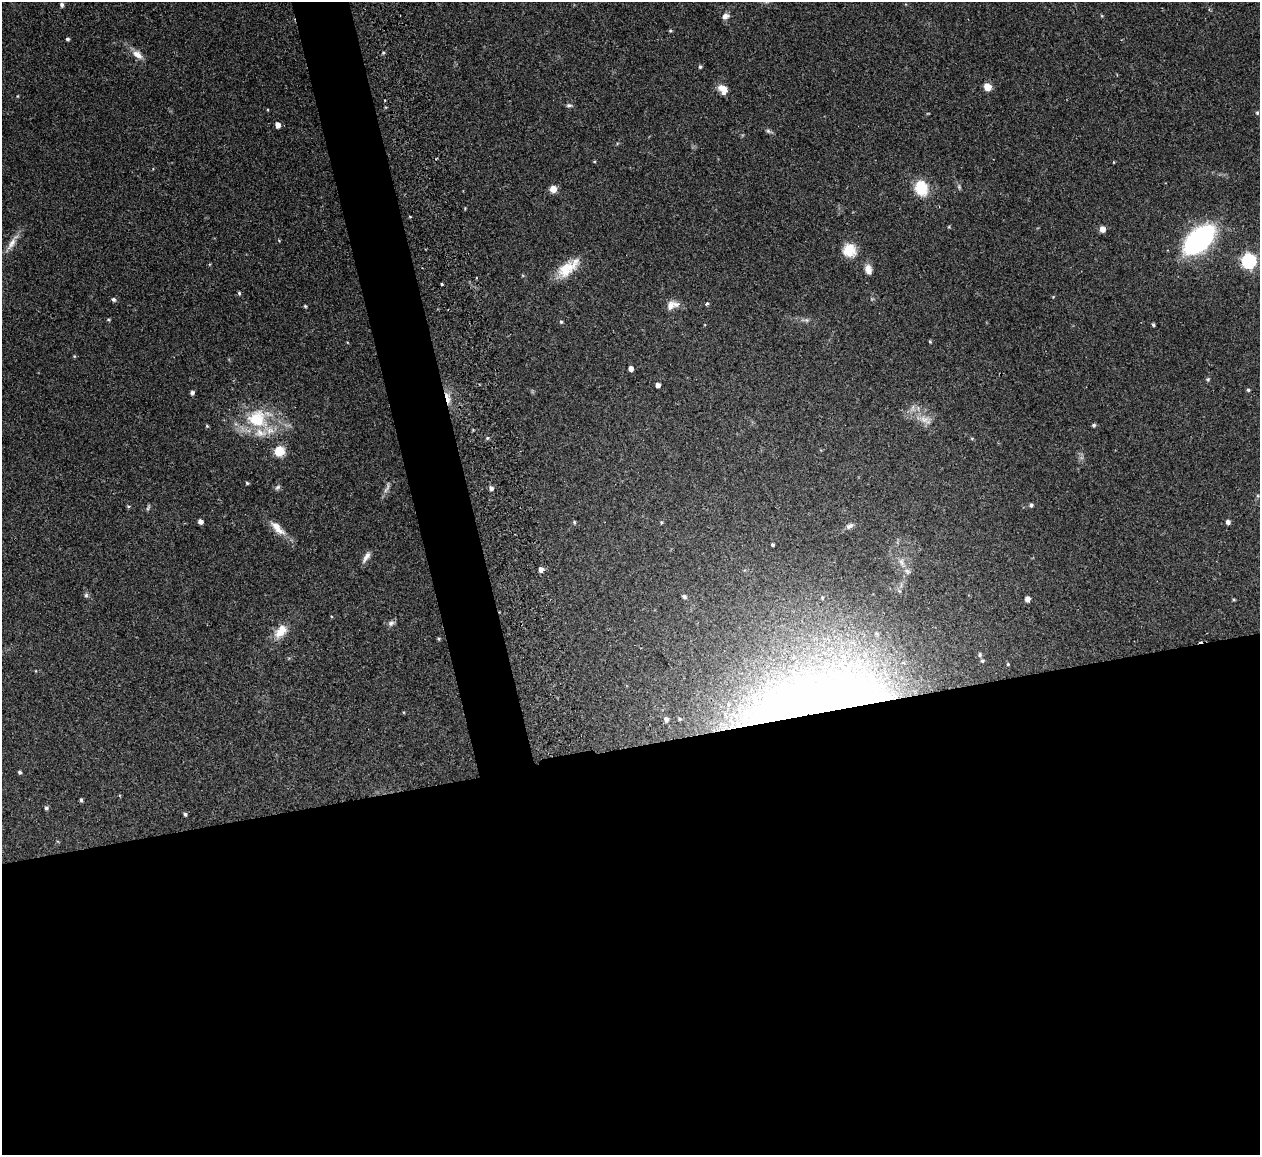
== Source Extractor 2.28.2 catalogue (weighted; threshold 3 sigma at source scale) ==
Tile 15 of 4 x 4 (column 3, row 4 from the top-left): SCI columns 2515-3772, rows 146-1298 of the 5086 x 5028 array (HDU 1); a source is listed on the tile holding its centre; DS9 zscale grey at full resolution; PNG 1262 x 1157 px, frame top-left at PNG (2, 2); no overlay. Shown black and unused: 38% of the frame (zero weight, under 2 of 3 exposures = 3% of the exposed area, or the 3 px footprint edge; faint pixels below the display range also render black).
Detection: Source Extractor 2.28.2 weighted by HDU 2 'WHT'; one run over the whole footprint, this tile lists its part. Background 0.0754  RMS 0.0089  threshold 0.0402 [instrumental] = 3 sigma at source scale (4.5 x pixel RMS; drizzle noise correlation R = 1.50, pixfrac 1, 0.05/0.05 arcsec/px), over >= 5 px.
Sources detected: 83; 3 too faint to see at this stretch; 1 cosmic-ray / hot-pixel residue — not listed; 3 inside a brighter listed object's ellipse — not listed separately; the other 76 listed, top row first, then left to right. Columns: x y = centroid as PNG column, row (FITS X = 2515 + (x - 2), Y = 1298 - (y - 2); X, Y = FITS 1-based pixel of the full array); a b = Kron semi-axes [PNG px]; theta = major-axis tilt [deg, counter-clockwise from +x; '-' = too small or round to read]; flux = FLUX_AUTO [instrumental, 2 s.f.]
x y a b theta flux
62 5 6 5 - 1.8
725 16 9 7 25 3.9
670 31 5 3 - 0.91
67 39 4 3 - 1.3
383 53 5 3 - 1
137 55 14 8 -37 7.1
700 67 5 4 - 1.3
987 87 5 5 - 14
723 89 12 8 -47 8.4
385 100 3 2 - 0.79
569 105 7 4 -7 1.7
1257 113 4 4 - 1.1
278 125 5 5 - 4.8
921 188 14 11 -75 28
553 189 5 5 - 12
1102 229 6 5 - 5.6
1199 240 22 12 43 210
12 243 21 7 57 7.2
849 250 16 15 - 15
1249 261 6 6 - 170
565 270 26 17 58 20
868 270 10 7 -77 7
442 284 3 3 - 1.9
239 293 5 4 - 1.3
113 299 5 4 - 1.9
707 303 3 3 - 2.7
305 306 4 4 - 1
670 306 13 9 64 5.6
108 320 5 3 - 0.91
561 322 4 4 - 1.2
1153 325 4 3 - 1.3
930 342 4 4 - 0.95
74 356 4 3 - 0.78
631 369 4 4 - 4.5
1208 379 5 5 - 1.3
658 385 4 4 - 3.7
1248 390 4 4 - 1.3
192 393 4 4 - 2.6
448 398 18 5 -76 7.9
257 419 27 23 -16 45
924 419 13 9 -19 7
1094 425 5 4 - 1.5
207 426 5 4 - 0.98
487 438 5 4 - 1.1
972 438 5 3 - 0.87
279 451 8 8 - 19
247 483 5 4 - 0.95
277 487 8 5 40 1.9
491 488 5 5 - 2.7
1031 505 5 4 - 1.9
128 506 5 3 - 0.92
200 521 4 4 - 4.1
574 522 4 4 - 1.1
1228 522 5 5 - 2.9
850 526 11 6 29 3.4
278 528 26 9 -45 11
772 545 3 3 - 1.3
366 557 16 6 57 4.4
901 562 11 7 -70 4.4
541 569 5 4 - 4.6
907 571 9 7 -44 3.5
86 595 6 5 - 1.6
684 597 5 5 - 2.1
822 598 3 2 - 1.1
1027 599 5 5 - 3.8
391 623 9 6 28 2.8
281 631 18 10 51 13
439 639 5 3 - 0.86
980 655 6 5 - 1.4
982 661 5 4 - 1.2
1008 664 4 4 - 0.81
814 699 172 54 12 770
19 772 4 4 - 1.3
81 800 4 4 - 1.5
46 808 5 5 - 1.7
185 814 4 4 - 1.6
Overlapping masked pixels (flux is a lower limit): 2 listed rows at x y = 448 398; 814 699